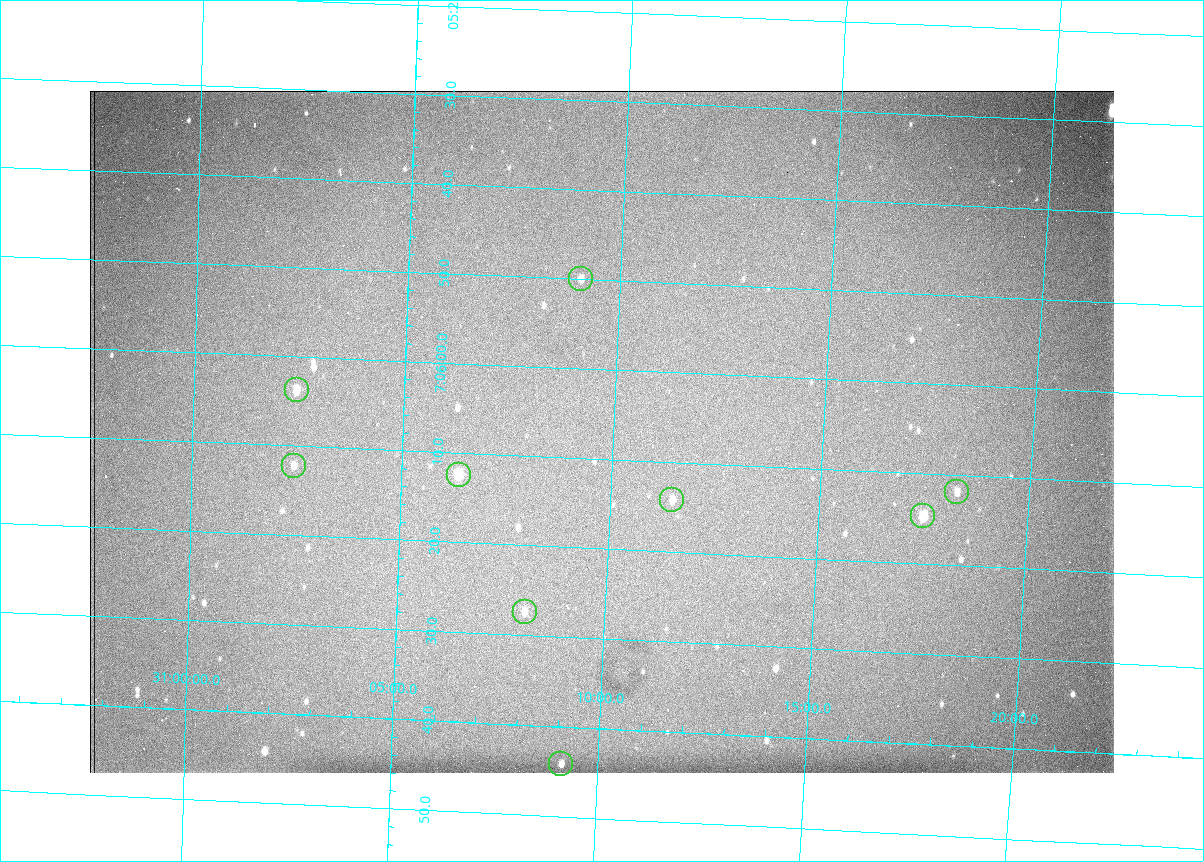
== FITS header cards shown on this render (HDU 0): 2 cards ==
NAXIS1  =                 1024 /fastest changing axis
NAXIS2  =                  682 /next to fastest changing axis

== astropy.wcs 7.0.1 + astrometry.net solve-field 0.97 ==
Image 1024 x 682 px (HDU 0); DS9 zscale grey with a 90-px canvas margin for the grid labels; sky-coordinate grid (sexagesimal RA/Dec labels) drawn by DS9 from the SOLVED WCS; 9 Tycho-2 reference stars matched to detected sources circled (green)
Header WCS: RA---TAN/DEC--TAN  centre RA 07:06:07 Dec +31:10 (106.53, +31.16 deg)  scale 1.43 arcsec/px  FOV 24.4' x 16.3'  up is -93 deg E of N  parity flipped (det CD > 0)
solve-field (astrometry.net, Tycho-2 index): VERIFIED the header's WCS against the Tycho-2 star catalogue (9 matches, 0 conflicts) and refined it, rather than solving blind
Solved WCS: RA---TAN-SIP/DEC--TAN-SIP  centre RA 07:06:07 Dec +31:10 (106.53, +31.16 deg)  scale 1.43 arcsec/px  FOV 24.4' x 16.3'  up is -93 deg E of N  parity flipped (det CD > 0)
The solver's refit moves the header's centre by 0.15 arcsec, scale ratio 0.9978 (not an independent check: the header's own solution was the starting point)
Tycho-2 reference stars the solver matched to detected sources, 9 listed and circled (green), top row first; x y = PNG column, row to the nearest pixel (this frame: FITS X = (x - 90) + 1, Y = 682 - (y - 91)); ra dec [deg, ICRS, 3 dp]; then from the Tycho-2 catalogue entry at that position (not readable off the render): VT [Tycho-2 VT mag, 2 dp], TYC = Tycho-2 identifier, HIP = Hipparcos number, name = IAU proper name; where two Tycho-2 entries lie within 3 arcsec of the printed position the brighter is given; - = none
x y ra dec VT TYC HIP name
581 279 106.458 +31.151 12.35 2438-728-1 - -
297 390 106.516 +31.041 10.39 2438-398-1 - -
294 466 106.551 +31.041 11.84 2438-663-1 - -
459 475 106.552 +31.106 9.20 2438-180-1 - -
957 492 106.550 +31.305 11.61 2438-184-1 - -
672 500 106.559 +31.192 11.79 2438-1039-1 - -
923 516 106.562 +31.292 10.01 2438-106-1 - -
525 612 106.614 +31.135 11.36 2438-550-1 - -
561 764 106.684 +31.152 11.76 2438-931-1 - -